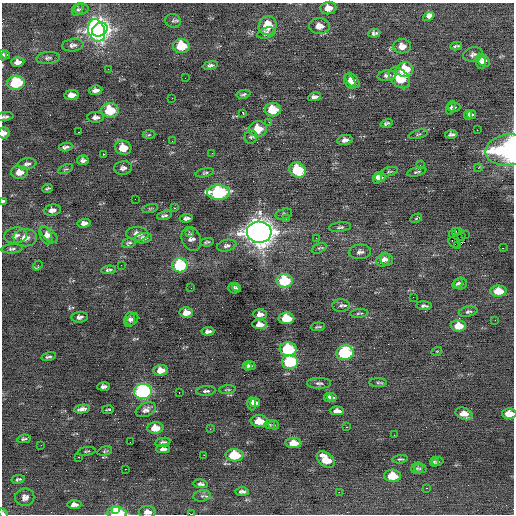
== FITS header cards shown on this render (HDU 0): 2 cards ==
NAXIS1  =                  512 / Axis length
NAXIS2  =                  512 / Axis length

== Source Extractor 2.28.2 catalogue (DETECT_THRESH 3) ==
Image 512 x 512 px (HDU 0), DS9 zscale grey, 1 PNG px = 1 image px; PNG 516 x 516 px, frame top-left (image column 1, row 512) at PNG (2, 3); each listed source drawn as its Kron ellipse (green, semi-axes under 4 px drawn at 4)
Background 0.0211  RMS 0.75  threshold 2.25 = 3 sigma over >= 5 px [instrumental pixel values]
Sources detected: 206; all 206 listed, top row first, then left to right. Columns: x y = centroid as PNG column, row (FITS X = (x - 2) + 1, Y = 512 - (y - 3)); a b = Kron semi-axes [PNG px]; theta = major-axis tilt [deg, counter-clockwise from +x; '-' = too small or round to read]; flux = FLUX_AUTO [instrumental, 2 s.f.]
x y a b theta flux
328 8 8 6 5 440
81 9 7 5 3 95
78 10 7 5 54 83
429 16 5 4 - 640
173 21 8 7 - 110
268 26 10 8 57 1100
319 26 10 8 -1 410
96 30 11 8 -75 19000
100 30 8 6 33 15000
266 33 9 5 16 180
374 33 6 4 6 130
73 45 11 6 6 190
181 46 8 7 - 1500
402 46 9 7 3 420
456 46 6 3 9 95
473 54 10 7 12 170
3 55 5 3 - 120
6 55 4 4 - 83
48 58 12 6 5 160
481 61 7 5 -83 200
484 61 7 5 -49 220
18 62 7 5 4 230
210 65 7 4 10 130
108 69 2 2 - 130
405 70 8 7 - 1600
387 75 9 5 8 180
185 78 2 2 - 26
399 78 12 8 -42 1700
353 80 9 5 -48 350
350 81 8 5 -62 300
16 83 9 7 5 2800
95 90 7 4 6 200
243 94 7 3 10 93
71 95 7 5 8 340
314 97 6 4 10 180
172 98 2 2 - 37
454 107 6 4 -1 81
451 108 7 3 70 78
110 110 8 7 - 1700
273 110 8 6 -1 1500
243 113 4 2 - 160
468 115 5 4 - 150
471 115 4 3 - 100
5 117 8 4 7 110
96 117 8 5 2 210
269 122 3 3 - 55
387 123 6 3 15 110
258 129 9 7 5 1100
477 130 2 2 - 51
78 132 2 2 - 46
4 133 6 5 - 280
418 134 10 3 15 77
451 134 6 4 8 130
149 135 6 4 2 69
251 137 7 6 - 130
345 140 7 5 12 220
172 141 2 2 - 95
66 147 7 3 9 140
123 148 8 7 - 810
508 150 22 15 8 7100
212 153 2 2 - 50
103 154 3 2 - 660
83 160 6 5 - 160
27 164 9 5 9 150
420 165 2 2 - 51
123 168 9 6 5 180
478 168 4 3 - 97
66 169 8 3 25 69
298 170 8 7 - 2400
19 172 8 6 0 420
389 172 9 4 11 81
417 172 10 3 13 91
205 173 9 4 11 98
380 177 5 4 - 160
377 178 6 4 75 250
47 188 5 3 - 76
218 192 11 7 1 5900
135 199 2 2 - 98
3 201 4 3 - 91
150 208 8 3 13 62
174 208 3 2 - 93
52 210 8 5 10 230
284 214 8 5 15 100
164 216 7 3 13 110
186 218 6 4 7 140
416 218 6 4 31 61
286 219 3 2 - 41
84 223 6 4 9 190
340 227 11 5 7 130
459 231 2 2 - 19
189 232 3 3 - 93
259 232 12 10 -5 54000
455 232 3 2 - 25
137 234 11 6 -3 330
453 234 3 2 - 41
16 235 11 8 10 280
46 235 9 6 -64 220
49 235 10 5 -43 240
465 235 3 2 - 170
461 236 3 2 - 49
25 238 12 8 0 450
143 238 9 5 7 200
316 238 3 2 - 43
191 239 12 9 -69 260
207 242 7 3 9 92
453 242 6 2 -44 260
129 243 7 4 17 89
458 245 3 2 - 330
227 246 10 5 13 140
319 248 8 4 26 83
503 248 2 2 - 750
12 249 10 4 4 120
360 252 11 7 2 210
383 260 7 6 - 220
387 260 6 6 - 190
121 265 3 2 - 37
180 265 8 7 - 3700
38 266 5 3 - 170
108 270 7 3 6 110
285 281 8 6 -1 2500
457 284 6 4 46 93
461 284 6 6 - 110
191 288 2 2 - 35
234 288 6 5 - 87
237 288 4 3 - 73
498 291 8 5 -2 830
413 297 2 2 - 21
341 305 9 6 -3 160
424 306 8 3 -3 120
468 312 9 5 11 120
186 313 7 5 4 420
359 313 9 3 5 73
260 314 7 5 -1 240
80 317 8 5 6 160
286 318 8 6 -2 1500
132 319 7 5 48 110
130 320 7 5 75 130
495 320 2 2 - 46
260 324 7 5 -2 310
458 326 7 5 -2 660
318 327 7 2 4 73
208 331 6 4 6 170
288 349 8 7 - 2800
437 351 5 3 - 44
345 353 9 7 11 4000
48 357 7 3 14 100
290 362 8 7 - 3900
247 366 4 3 - 88
250 366 5 4 - 100
161 370 7 5 6 440
378 382 9 4 0 77
319 383 12 5 -1 160
104 386 6 4 4 170
227 390 8 3 4 65
143 391 9 7 3 8700
206 391 10 4 4 120
179 392 2 2 - 180
328 397 4 4 - 140
332 397 5 3 - 140
255 403 5 4 - 280
252 404 7 4 -89 400
82 409 8 4 9 220
108 410 6 2 8 68
146 410 10 6 24 200
337 411 7 4 -2 240
464 414 9 6 -24 470
509 414 7 5 -1 640
259 421 8 6 -4 720
270 425 5 4 - 61
274 425 5 4 - 50
347 427 3 2 - 230
155 428 8 6 1 740
210 429 3 2 - 83
394 435 2 2 - 120
24 439 7 4 8 99
130 442 2 2 - 28
163 442 8 4 11 130
294 443 8 5 -3 590
41 445 2 2 - 23
163 449 7 4 1 190
87 451 9 2 9 54
105 451 7 4 15 73
204 455 2 2 - 370
234 455 9 6 -2 2000
79 457 3 2 - 310
326 459 10 6 -38 1000
400 459 8 4 5 89
438 461 6 4 12 62
434 462 5 4 - 70
417 468 6 5 - 90
125 469 2 2 - 280
420 469 6 4 -8 71
393 476 8 6 -5 1100
18 479 7 3 11 97
201 484 7 4 -7 120
426 488 2 2 - 250
242 492 7 4 -1 140
339 492 2 2 - 280
202 496 9 5 10 130
25 497 9 8 - 270
74 504 7 4 2 220
115 509 3 2 - 470
147 512 8 5 -1 300
3 513 5 4 - 88
117 513 9 6 -4 1700
191 514 2 2 - 86
At the frame edge (FLAGS 8, measured only in part): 11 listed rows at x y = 3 55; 18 62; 5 117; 4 133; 508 150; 3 201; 509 414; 147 512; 3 513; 117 513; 191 514